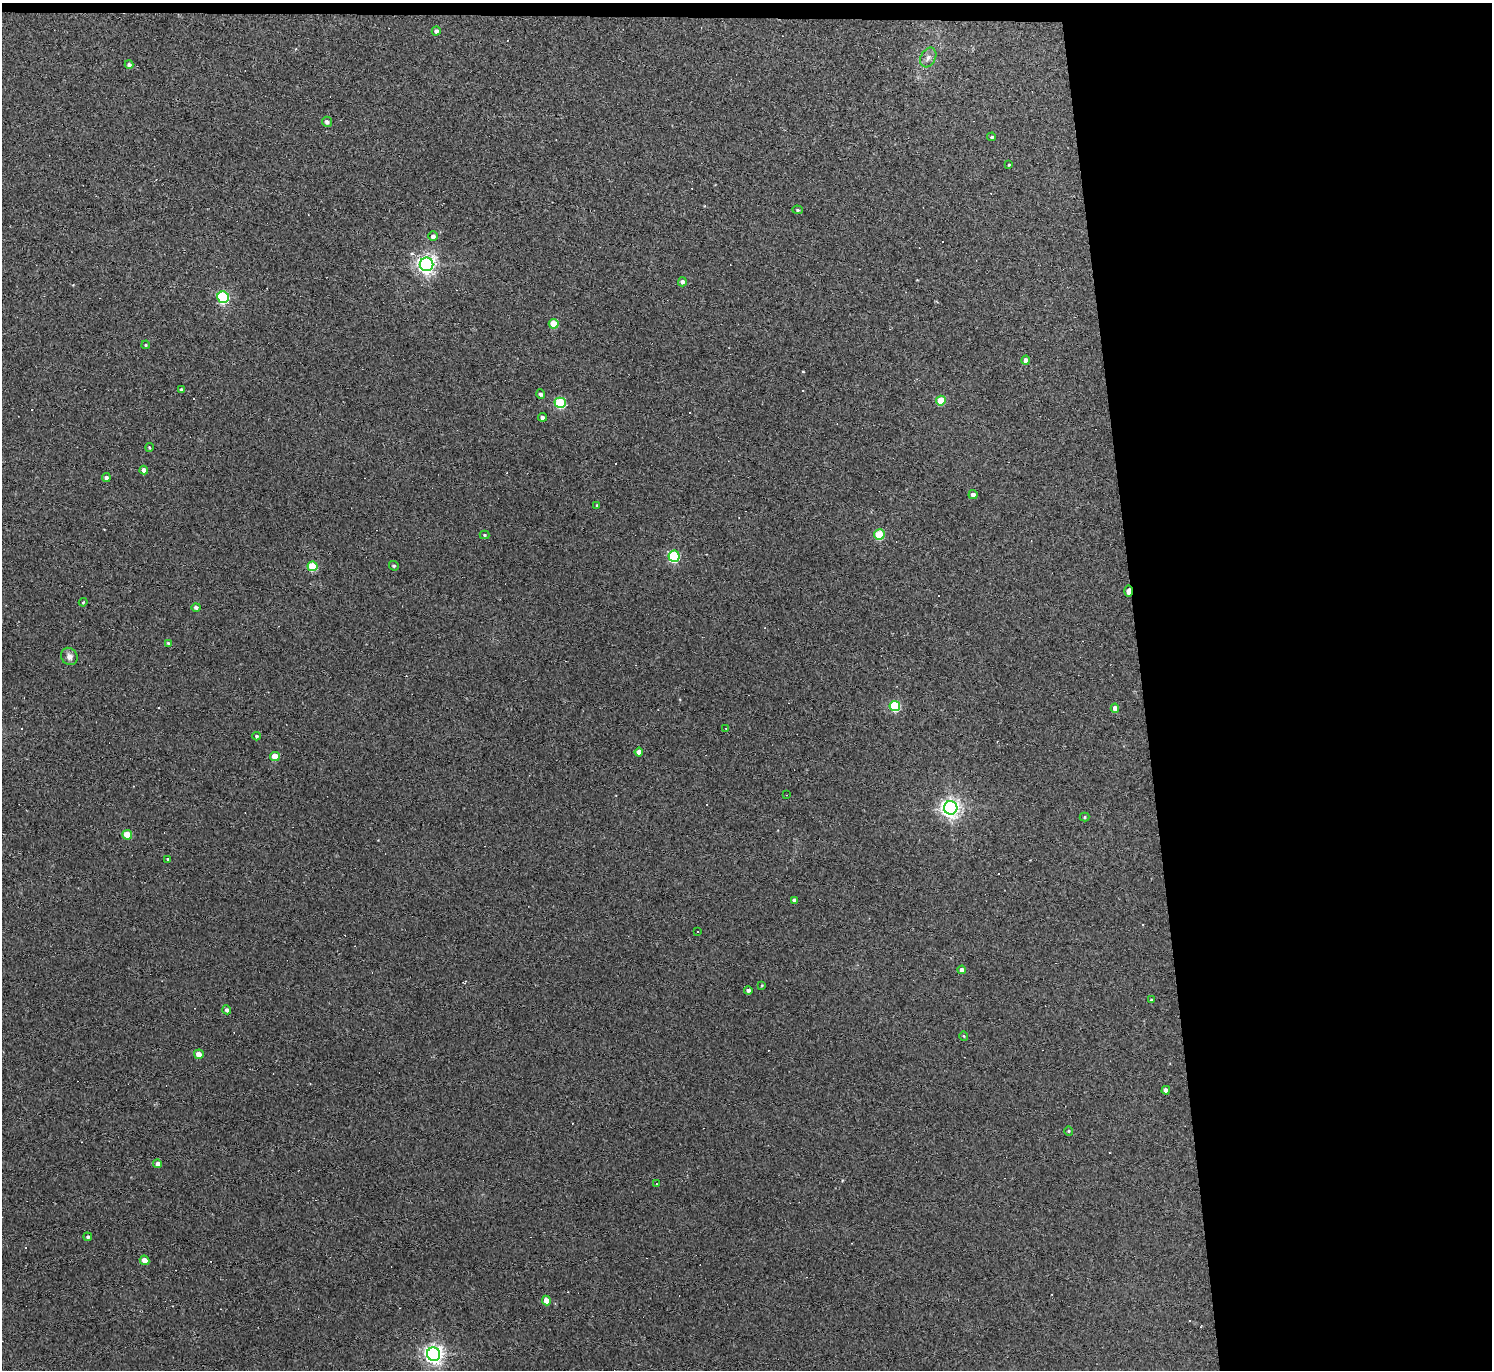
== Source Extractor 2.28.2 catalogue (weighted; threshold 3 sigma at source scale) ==
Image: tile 3 of 3 x 3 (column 3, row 1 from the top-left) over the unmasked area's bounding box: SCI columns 2981-4470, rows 2862-4229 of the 4470 x 4444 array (HDU 1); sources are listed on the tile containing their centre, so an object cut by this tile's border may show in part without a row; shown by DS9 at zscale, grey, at full resolution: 1 PNG px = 1 image px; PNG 1494 x 1372 px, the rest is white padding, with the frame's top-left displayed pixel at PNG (2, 3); every listed detection drawn as its Kron ellipse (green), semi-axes under 4 PNG px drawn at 4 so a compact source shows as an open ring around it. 24% of this frame is shown black and not used: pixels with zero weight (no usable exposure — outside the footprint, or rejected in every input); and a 3 px margin inside the footprint's outer edge (the drizzle kernel's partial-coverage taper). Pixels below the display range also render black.
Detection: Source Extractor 2.28.2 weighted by HDU 2 'WHT'; one run over the whole footprint, this tile lists its part. Background 0.18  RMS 0.0093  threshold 0.0417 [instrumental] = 3 sigma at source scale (4.5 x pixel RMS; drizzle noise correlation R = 1.50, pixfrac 1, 0.05/0.05 arcsec/px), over >= 5 px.
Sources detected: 87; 25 cosmic-ray / hot-pixel residue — neither listed nor drawn; the other 62 listed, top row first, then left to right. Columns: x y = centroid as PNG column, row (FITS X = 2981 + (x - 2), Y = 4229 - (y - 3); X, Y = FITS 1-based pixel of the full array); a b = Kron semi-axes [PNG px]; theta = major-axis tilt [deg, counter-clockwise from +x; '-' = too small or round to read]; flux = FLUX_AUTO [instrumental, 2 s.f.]
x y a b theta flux
436 31 4 4 - 2.7
928 57 10 7 60 4.4
129 65 4 4 - 2.2
327 122 5 5 - 2.9
992 137 4 4 - 1.4
1009 165 3 3 - 0.78
797 210 5 4 - 1.6
433 236 5 4 - 2.5
426 264 7 7 - 420
682 282 4 4 - 3.2
223 297 6 5 - 110
554 324 5 5 - 22
146 345 4 3 - 1
1026 360 4 4 - 3.5
182 390 3 3 - 2.2
541 394 5 4 - 2.4
941 401 5 5 - 25
560 403 6 5 - 62
543 417 4 4 - 3.3
149 447 4 3 - 1.2
144 470 4 4 - 5.5
106 478 4 4 - 2.8
973 495 4 4 - 3.9
597 505 3 2 - 0.73
484 535 5 4 - 1.3
879 535 5 5 - 43
674 556 5 5 - 89
312 566 5 5 - 30
394 566 5 4 - 1.4
1128 591 6 3 89 13
83 602 4 3 - 0.9
196 607 4 4 - 2.1
168 643 4 4 - 1.3
69 656 9 8 - 4.9
895 706 5 5 - 66
1115 708 5 4 - 5
726 728 3 2 - 0.59
257 736 4 3 - 1.4
639 752 4 4 - 5.9
275 756 5 4 - 18
786 795 3 2 - 0.47
951 808 7 6 - 450
1084 817 5 4 - 1.1
127 835 5 4 - 20
168 859 3 2 - 0.96
794 900 4 3 - 2.4
698 931 3 2 - 0.97
962 970 4 4 - 4.3
762 985 3 2 - 0.74
748 990 4 4 - 2.3
1151 1000 3 3 - 0.71
227 1010 4 4 - 2.6
964 1036 5 3 - 0.76
199 1054 5 4 - 7.5
1166 1090 4 4 - 4.3
1069 1131 4 4 - 0.99
158 1164 4 4 - 4.1
656 1184 3 3 - 0.68
88 1237 4 4 - 1.8
145 1260 5 4 - 6.5
546 1300 5 4 - 11
434 1354 7 6 - 480
Overlapping masked pixels (flux is a lower limit): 1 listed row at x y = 1128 591